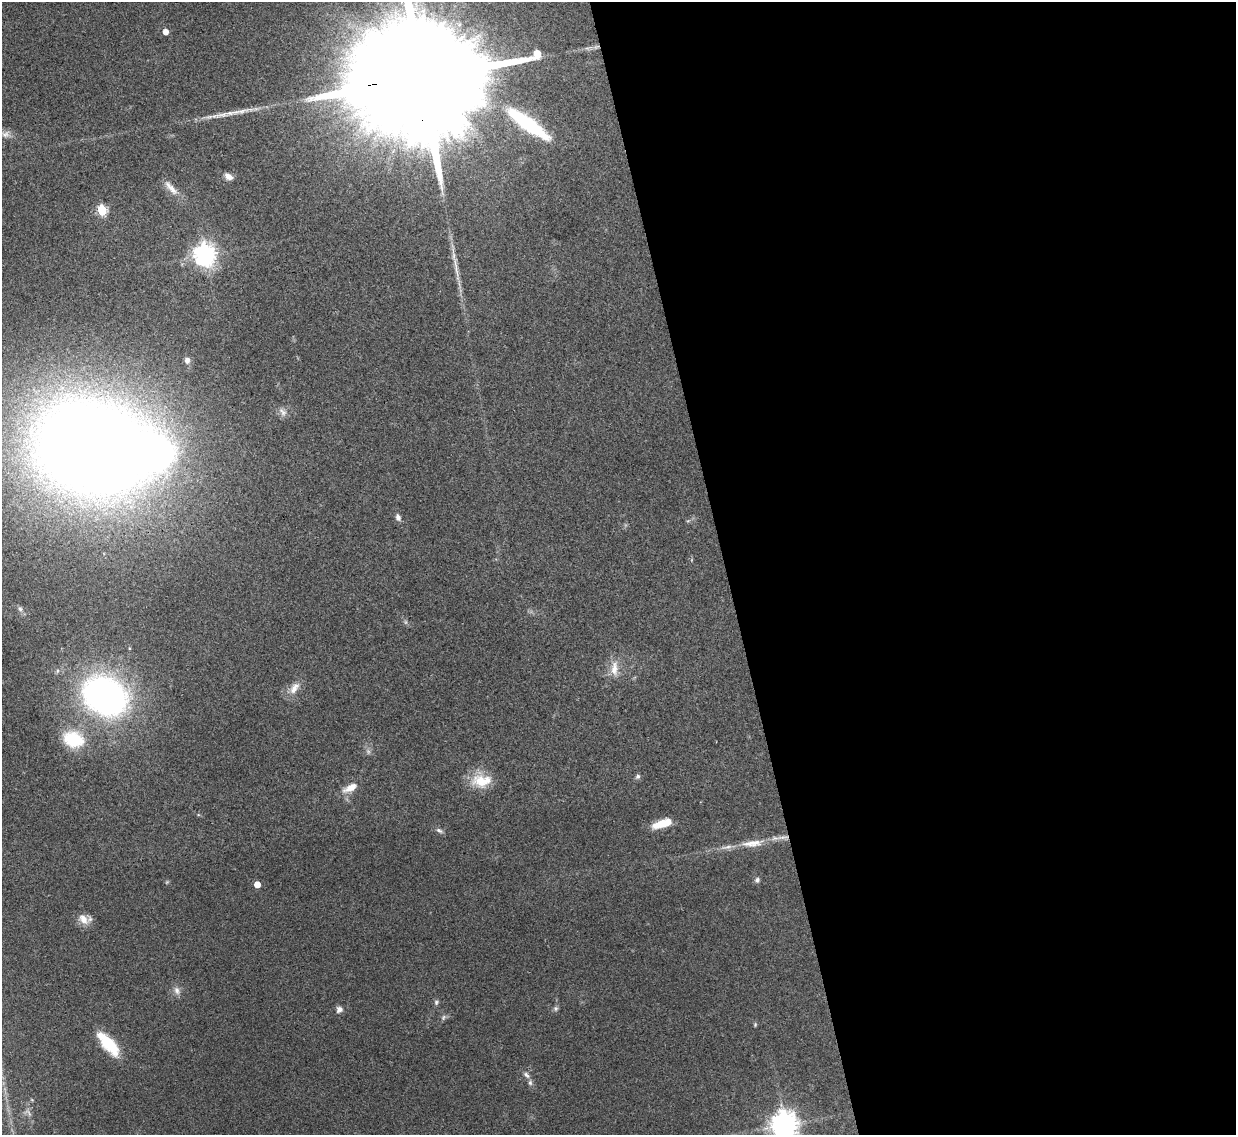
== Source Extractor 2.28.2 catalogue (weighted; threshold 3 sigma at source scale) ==
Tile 8 of 4 x 4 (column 4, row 2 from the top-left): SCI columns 3704-4937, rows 2403-3535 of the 4937 x 4921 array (HDU 1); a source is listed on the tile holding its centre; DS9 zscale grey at full resolution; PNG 1238 x 1137 px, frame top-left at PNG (2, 2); no overlay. Shown black and unused: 41% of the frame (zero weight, under 3 of 4 exposures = <1% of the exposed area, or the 3 px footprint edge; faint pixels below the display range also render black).
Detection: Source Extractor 2.28.2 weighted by HDU 2 'WHT'; one run over the whole footprint, this tile lists its part. Background 0.0961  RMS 0.0062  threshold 0.028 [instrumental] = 3 sigma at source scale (4.5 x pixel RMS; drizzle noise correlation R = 1.50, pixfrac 1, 0.05/0.05 arcsec/px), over >= 5 px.
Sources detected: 45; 2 too faint to see at this stretch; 1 inside a brighter object's white glare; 1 long thin detection or spike segment (spike, bleed or trail) — not listed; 3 inside a brighter listed object's ellipse — not listed separately; the other 38 listed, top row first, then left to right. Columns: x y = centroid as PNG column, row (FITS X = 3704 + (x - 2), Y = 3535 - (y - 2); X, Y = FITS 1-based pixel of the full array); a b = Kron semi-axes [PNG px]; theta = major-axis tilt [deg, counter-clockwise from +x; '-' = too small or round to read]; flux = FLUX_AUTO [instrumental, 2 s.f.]
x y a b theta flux
165 32 4 4 - 5.6
425 78 74 24 7 56000
232 113 38 6 9 9.7
527 124 58 14 -36 56
6 134 13 10 17 3.6
229 177 11 7 -31 3.7
171 188 26 8 -49 6.3
102 210 6 5 - 37
205 255 8 7 - 500
187 360 8 7 - 3.1
283 412 14 8 -48 3.2
91 447 70 58 -13 1800
398 517 8 6 -69 2.4
20 609 8 6 -72 1.6
614 668 24 10 88 7.9
294 688 18 9 57 6.4
105 696 28 22 -33 310
73 739 28 20 -18 26
638 776 7 5 45 1.4
481 781 24 17 -19 16
350 788 20 8 27 7.3
662 823 20 7 18 13
439 830 10 5 -31 1.8
783 837 22 5 5 5.3
752 843 29 9 4 10
757 880 7 6 - 1.6
257 884 5 4 - 8.3
83 919 15 10 -48 6.6
177 990 12 8 -66 3.1
436 1002 7 6 - 1.4
556 1008 7 6 - 1.3
339 1009 8 7 - 2.7
443 1017 8 6 50 1.5
755 1024 5 4 - 0.74
109 1044 26 12 -52 24
526 1075 11 6 -50 2.2
28 1113 14 5 -53 2.4
784 1125 9 8 - 780
Overlapping masked pixels (flux is a lower limit): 2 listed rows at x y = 425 78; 783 837
Isophote crosses this tile's border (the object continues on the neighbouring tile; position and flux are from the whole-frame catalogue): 2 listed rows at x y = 425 78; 784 1125